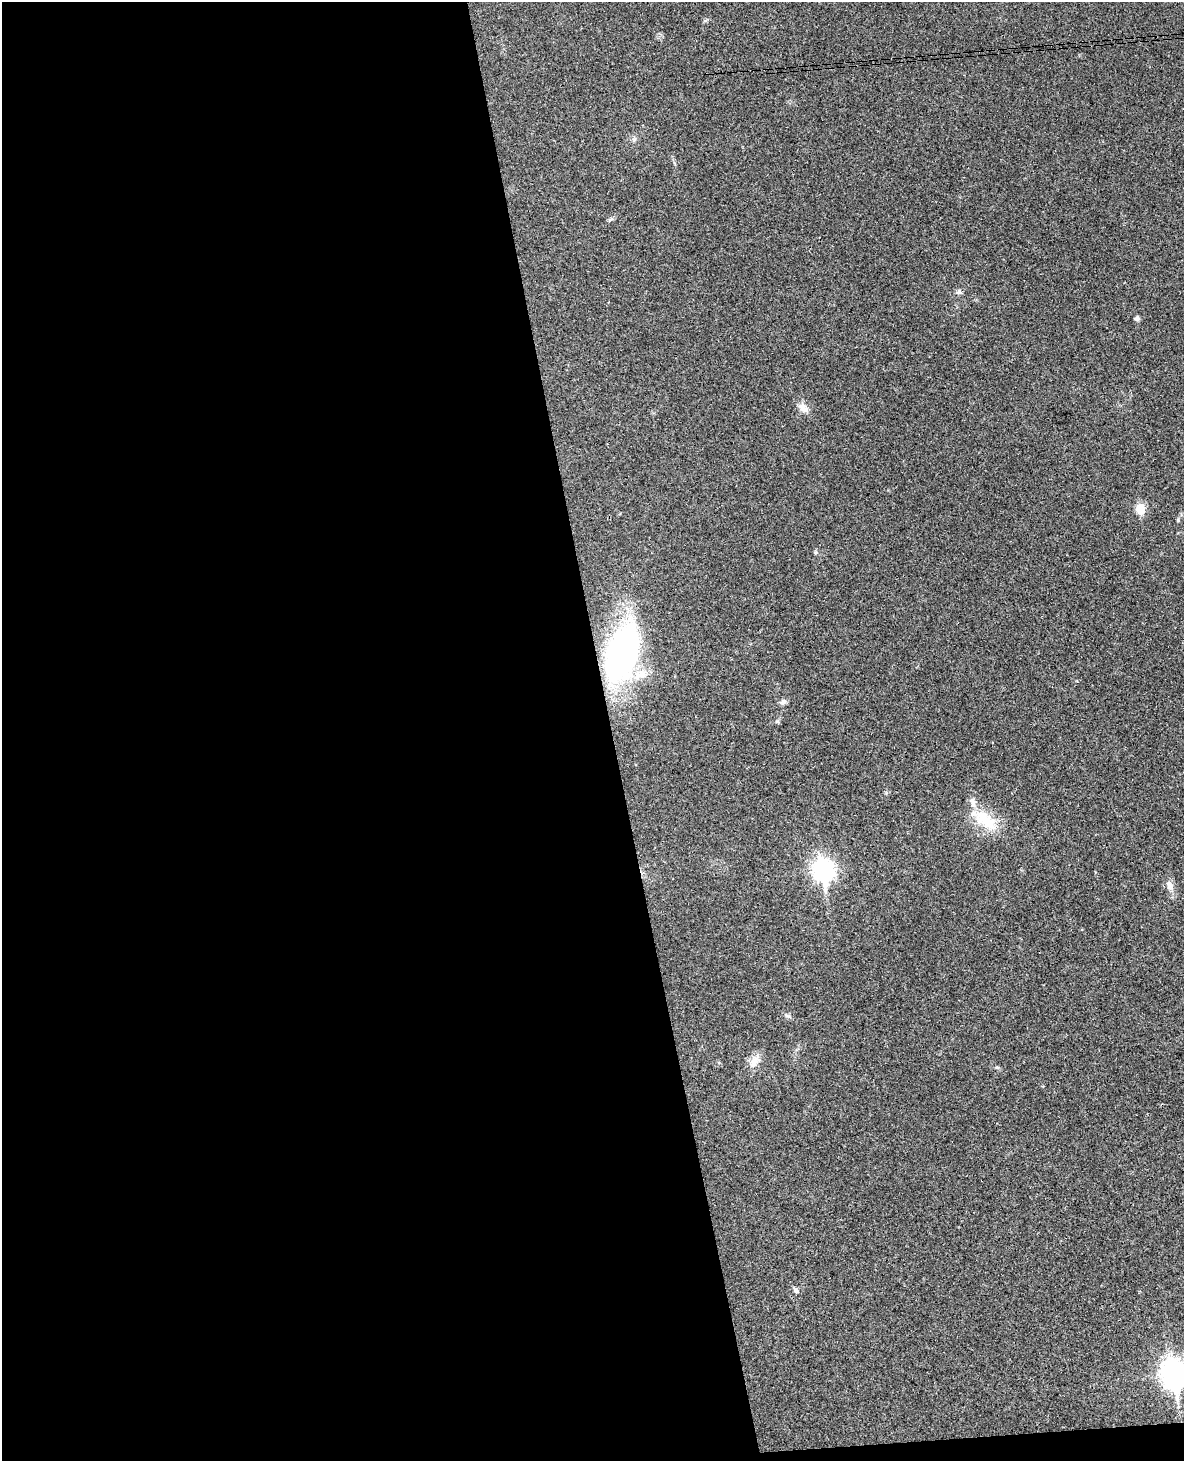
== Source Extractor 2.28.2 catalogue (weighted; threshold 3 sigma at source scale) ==
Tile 9 of 4 x 3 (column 1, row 3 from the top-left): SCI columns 60-1241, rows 254-1712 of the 4843 x 4777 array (HDU 1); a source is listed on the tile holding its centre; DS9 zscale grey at full resolution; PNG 1186 x 1463 px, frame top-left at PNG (2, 2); no overlay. Shown black and unused: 52% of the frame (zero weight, under 3 of 4 exposures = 6% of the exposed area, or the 3 px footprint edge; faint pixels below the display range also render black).
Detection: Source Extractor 2.28.2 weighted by HDU 2 'WHT'; one run over the whole footprint, this tile lists its part. Background 0.0328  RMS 0.0041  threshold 0.0186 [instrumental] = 3 sigma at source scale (4.5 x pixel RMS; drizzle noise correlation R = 1.50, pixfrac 1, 0.05/0.05 arcsec/px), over >= 5 px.
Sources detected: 20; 1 inside a brighter listed object's ellipse — not listed separately; the other 19 listed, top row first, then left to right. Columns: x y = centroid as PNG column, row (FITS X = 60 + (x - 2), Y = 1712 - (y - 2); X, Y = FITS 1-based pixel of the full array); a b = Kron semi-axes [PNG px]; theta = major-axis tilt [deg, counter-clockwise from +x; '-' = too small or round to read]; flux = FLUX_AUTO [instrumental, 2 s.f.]
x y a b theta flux
634 139 8 6 -69 1.1
611 219 8 4 31 0.79
959 292 8 6 7 1.3
1137 318 5 5 - 1.6
803 408 15 10 -51 3.3
1140 509 6 5 - 17
1178 520 5 4 - 0.51
622 653 48 24 73 150
640 674 24 14 15 8.5
783 702 9 6 23 1.5
777 721 6 5 - 0.65
985 820 43 17 -37 15
823 870 10 8 -80 210
1170 886 16 9 -63 3.1
787 1016 9 4 -13 0.84
754 1061 20 12 53 4.4
997 1067 6 4 -1 0.59
796 1291 7 7 - 1.1
1174 1374 11 9 -80 400
Isophote crosses this tile's border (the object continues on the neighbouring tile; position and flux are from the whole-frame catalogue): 1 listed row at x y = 1174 1374
Unlisted compact peaks at least as high as the median listed source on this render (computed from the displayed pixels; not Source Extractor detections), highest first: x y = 815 552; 886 793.